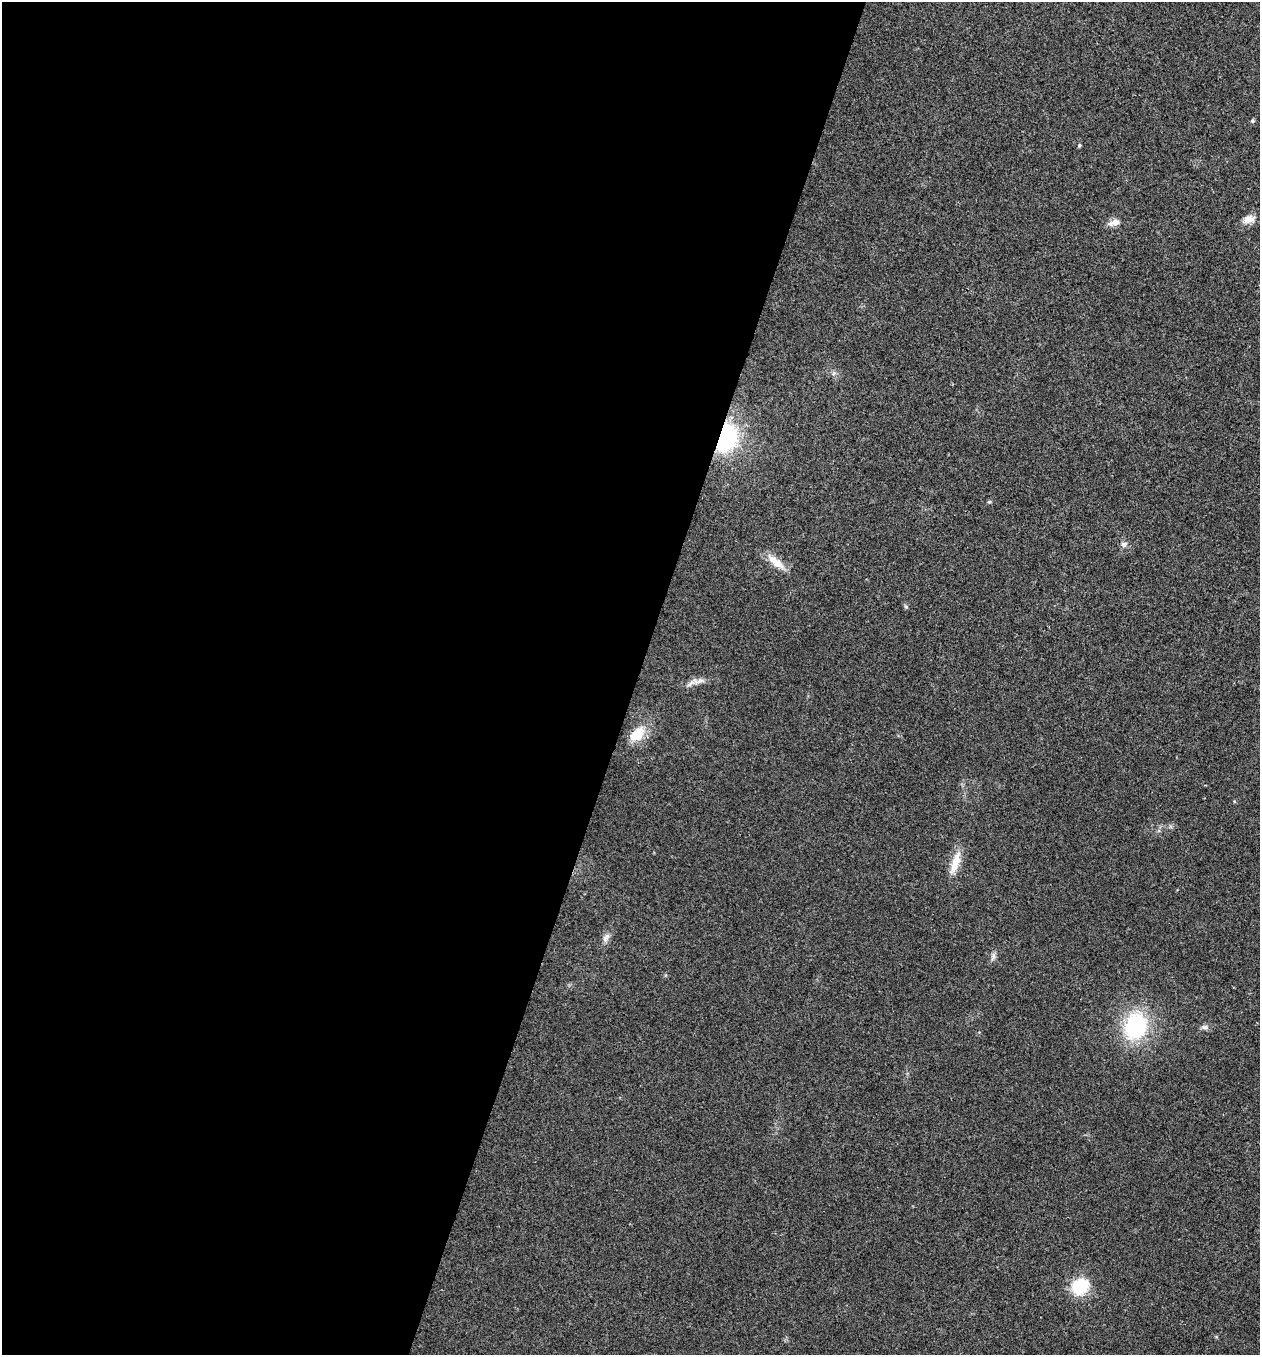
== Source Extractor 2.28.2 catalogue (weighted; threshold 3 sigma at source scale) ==
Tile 5 of 4 x 4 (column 1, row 2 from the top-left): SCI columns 136-1393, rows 2711-4063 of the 5431 x 5417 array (HDU 1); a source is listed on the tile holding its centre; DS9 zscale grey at full resolution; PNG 1262 x 1357 px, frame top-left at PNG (2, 2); no overlay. Shown black and unused: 51% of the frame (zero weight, under 3 of 4 exposures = <1% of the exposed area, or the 3 px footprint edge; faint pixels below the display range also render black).
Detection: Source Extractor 2.28.2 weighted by HDU 2 'WHT'; one run over the whole footprint, this tile lists its part. Background 0.0241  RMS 0.0054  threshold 0.0241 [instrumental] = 3 sigma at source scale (4.5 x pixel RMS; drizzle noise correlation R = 1.50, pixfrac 1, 0.05/0.05 arcsec/px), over >= 5 px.
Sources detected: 18; all 18 listed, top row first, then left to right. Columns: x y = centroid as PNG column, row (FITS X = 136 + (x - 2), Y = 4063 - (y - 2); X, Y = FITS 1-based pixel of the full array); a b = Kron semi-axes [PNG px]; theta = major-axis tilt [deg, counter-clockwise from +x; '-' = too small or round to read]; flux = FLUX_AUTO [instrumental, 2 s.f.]
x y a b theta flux
1252 121 5 5 - 0.74
1079 145 4 4 - 0.78
1249 219 15 10 13 4.3
1114 223 17 8 19 3.5
725 438 25 19 72 58
989 502 5 4 - 0.65
1124 544 9 7 3 1.9
775 561 29 9 -41 7.3
906 607 6 4 -19 0.67
698 681 19 7 10 3.9
637 734 23 14 41 11
1234 801 5 3 - 0.49
955 862 31 10 74 8.7
606 938 15 7 64 2.7
993 956 9 4 -82 1.5
1136 1026 25 20 70 53
1205 1027 9 6 0 1.7
1080 1287 16 13 35 23
Overlapping masked pixels (flux is a lower limit): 1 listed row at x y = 725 438